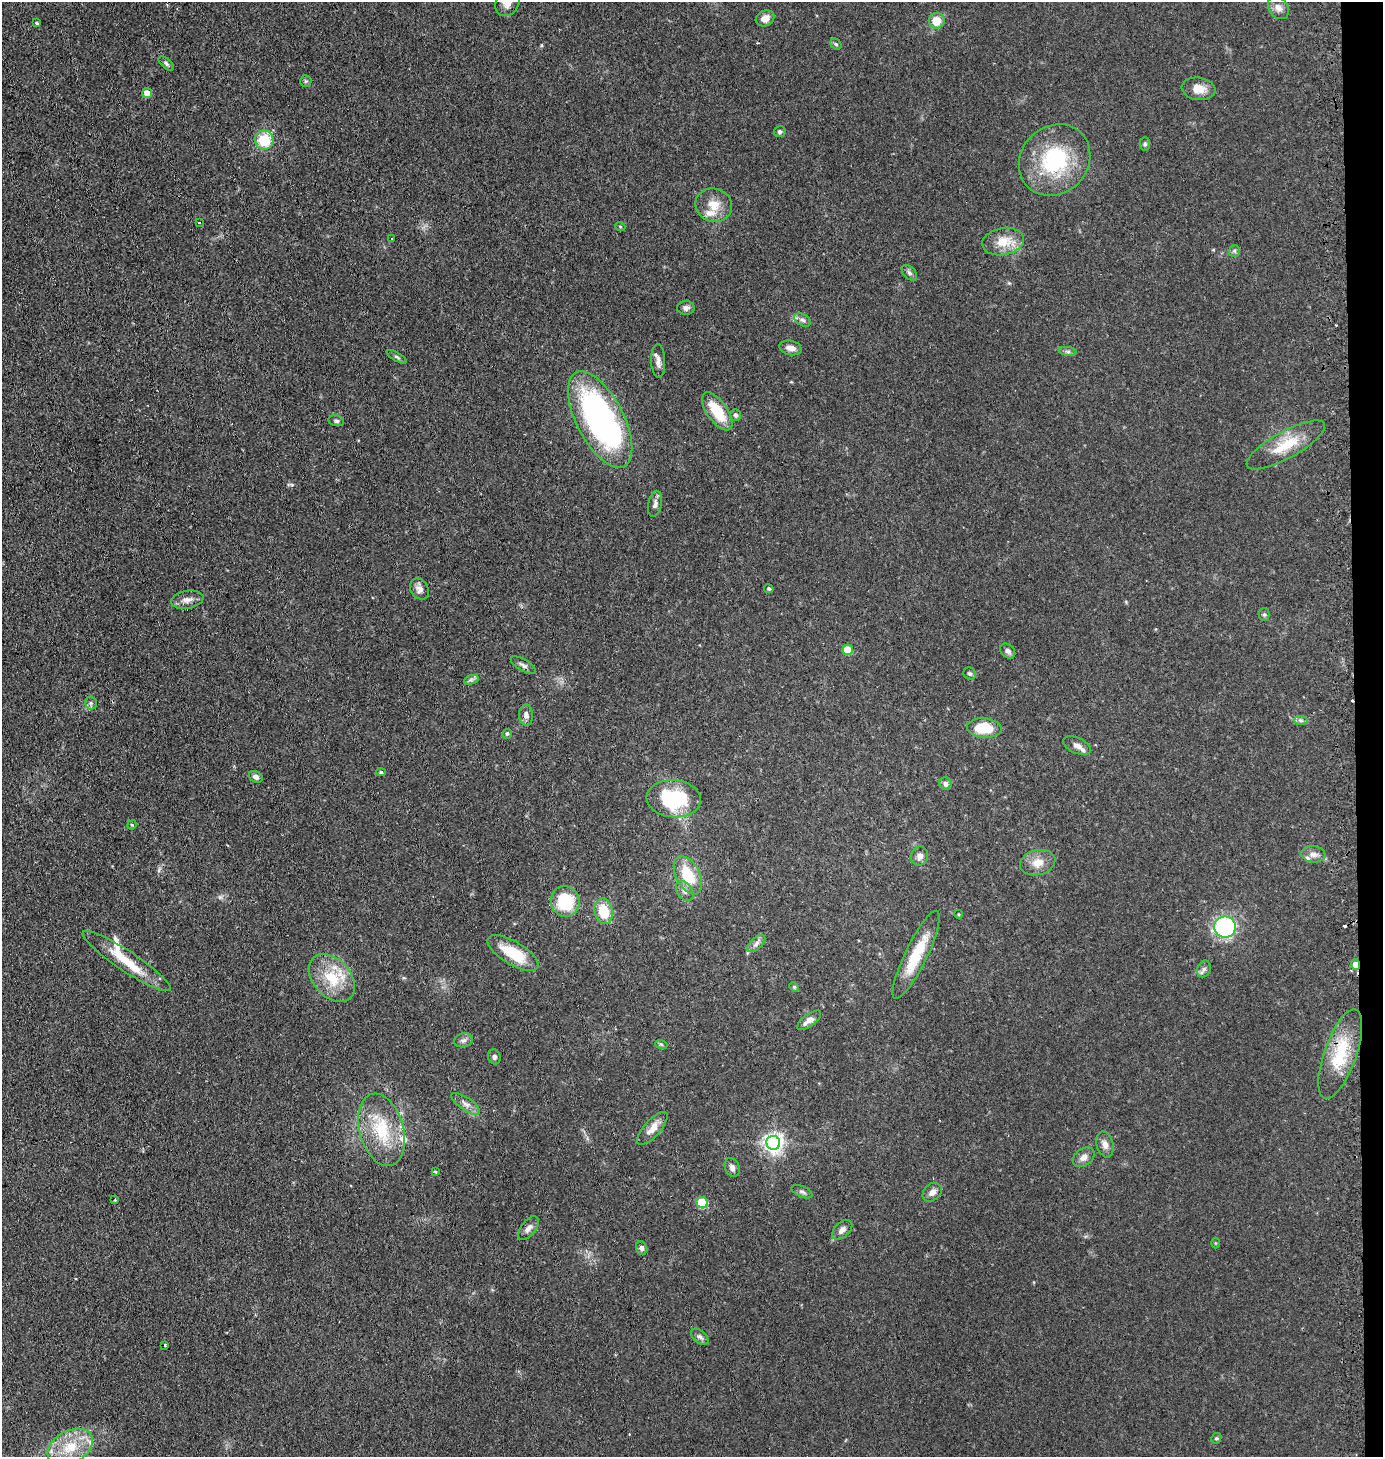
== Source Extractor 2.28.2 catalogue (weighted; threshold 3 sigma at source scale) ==
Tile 6 of 3 x 3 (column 3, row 2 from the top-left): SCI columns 2891-4271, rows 1474-2928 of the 4441 x 4403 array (HDU 1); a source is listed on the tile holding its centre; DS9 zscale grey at full resolution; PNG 1385 x 1459 px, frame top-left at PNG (2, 2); each listed source drawn as its Kron ellipse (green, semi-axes under 4 px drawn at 4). Shown black and unused: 2% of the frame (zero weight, under 2 of 3 exposures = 4% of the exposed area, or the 3 px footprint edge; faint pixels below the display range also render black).
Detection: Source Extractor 2.28.2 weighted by HDU 2 'WHT'; one run over the whole footprint, this tile lists its part. Background 0.106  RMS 0.0076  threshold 0.0341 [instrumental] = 3 sigma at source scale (4.5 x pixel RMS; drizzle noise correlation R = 1.50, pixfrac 1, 0.05/0.05 arcsec/px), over >= 5 px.
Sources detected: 107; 1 inside a brighter object's white glare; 4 cosmic-ray / hot-pixel residue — neither listed nor drawn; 7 inside a brighter listed object's ellipse — not listed separately; the other 95 listed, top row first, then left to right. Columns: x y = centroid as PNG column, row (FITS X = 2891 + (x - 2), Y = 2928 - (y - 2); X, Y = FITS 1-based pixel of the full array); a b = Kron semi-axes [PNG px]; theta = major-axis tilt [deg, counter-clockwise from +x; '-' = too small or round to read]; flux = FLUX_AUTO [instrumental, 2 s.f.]
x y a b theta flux
507 3 14 11 57 6.8
1278 8 12 9 -50 4.7
765 18 10 7 27 5.5
937 21 8 8 - 12
37 23 4 3 - 1.4
836 44 6 5 - 1.2
166 64 9 5 -43 1.6
306 81 6 5 - 1.2
1198 89 17 11 -7 8.8
147 93 5 5 - 11
780 132 6 5 - 1.8
264 140 9 9 - 26
1145 144 7 5 -89 1.4
1055 160 38 33 45 66
714 205 18 16 -18 13
199 223 3 3 - 1.1
620 226 5 3 - 0.67
392 239 3 2 - 0.61
1003 242 21 13 10 14
1234 251 6 5 - 1.3
909 273 9 5 -45 2
686 308 9 6 -4 2.6
803 320 9 5 -27 2.3
791 348 11 7 -12 4.7
1068 351 9 4 -8 1.7
397 357 11 3 -30 1.4
658 361 17 7 -87 4.6
717 411 22 10 -55 24
736 415 6 5 - 2
600 420 53 23 -63 230
336 421 8 5 -12 1.8
1286 445 44 13 29 23
655 504 13 6 79 3.1
419 589 11 8 -55 4
769 589 5 4 - 1.3
187 600 16 9 10 5
1264 615 6 5 - 1.2
848 650 5 5 - 21
1008 651 8 6 -44 2.5
523 665 14 5 -31 2.6
970 674 6 6 - 1.5
471 680 7 4 19 1.8
91 703 6 6 - 1.7
526 715 10 7 -87 3.6
1301 720 7 4 -1 1.7
984 728 17 10 -5 23
507 734 5 4 - 1.2
1077 745 15 7 -24 4.5
381 772 5 4 - 1.1
256 777 7 5 -27 3.1
945 783 6 6 - 3
674 799 27 18 -4 53
132 825 5 4 - 0.96
1313 854 12 8 -8 4.4
920 856 10 8 71 3.8
1038 863 18 12 15 9.1
688 875 21 11 -62 25
685 891 11 7 -56 4.1
565 901 15 14 - 34
604 911 13 9 -77 21
958 914 4 3 - 0.59
1225 927 11 10 - 93
756 943 11 5 43 2.8
513 953 29 11 -31 26
916 955 49 11 64 28
127 961 52 10 -34 21
1355 965 5 4 - 6.4
1204 969 8 6 67 2.3
332 978 27 18 -48 27
794 987 5 4 - 0.87
809 1020 14 6 36 4.6
463 1040 9 7 13 2.6
661 1044 6 4 -19 1
1340 1054 47 16 70 34
494 1057 7 6 - 1.9
466 1104 17 6 -34 4.5
652 1128 21 8 48 7.6
382 1130 37 22 -75 36
773 1143 7 7 - 410
1105 1144 13 8 -74 4.8
1084 1157 12 8 37 4.7
732 1167 10 7 -63 2.9
435 1171 3 3 - 1.6
802 1192 11 5 -23 2
932 1192 11 8 44 4.5
115 1200 3 3 - 0.8
702 1203 6 5 - 41
528 1228 14 7 53 4
842 1230 12 7 43 3.6
1215 1243 5 3 - 0.76
642 1248 7 5 -69 1.9
700 1337 10 6 -40 2.5
165 1345 3 3 - 1
1216 1438 5 4 - 0.94
70 1447 24 16 28 23
Overlapping masked pixels (flux is a lower limit): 2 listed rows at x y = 1355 965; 1340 1054
Isophote crosses this tile's border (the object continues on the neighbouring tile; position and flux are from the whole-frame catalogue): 1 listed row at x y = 507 3